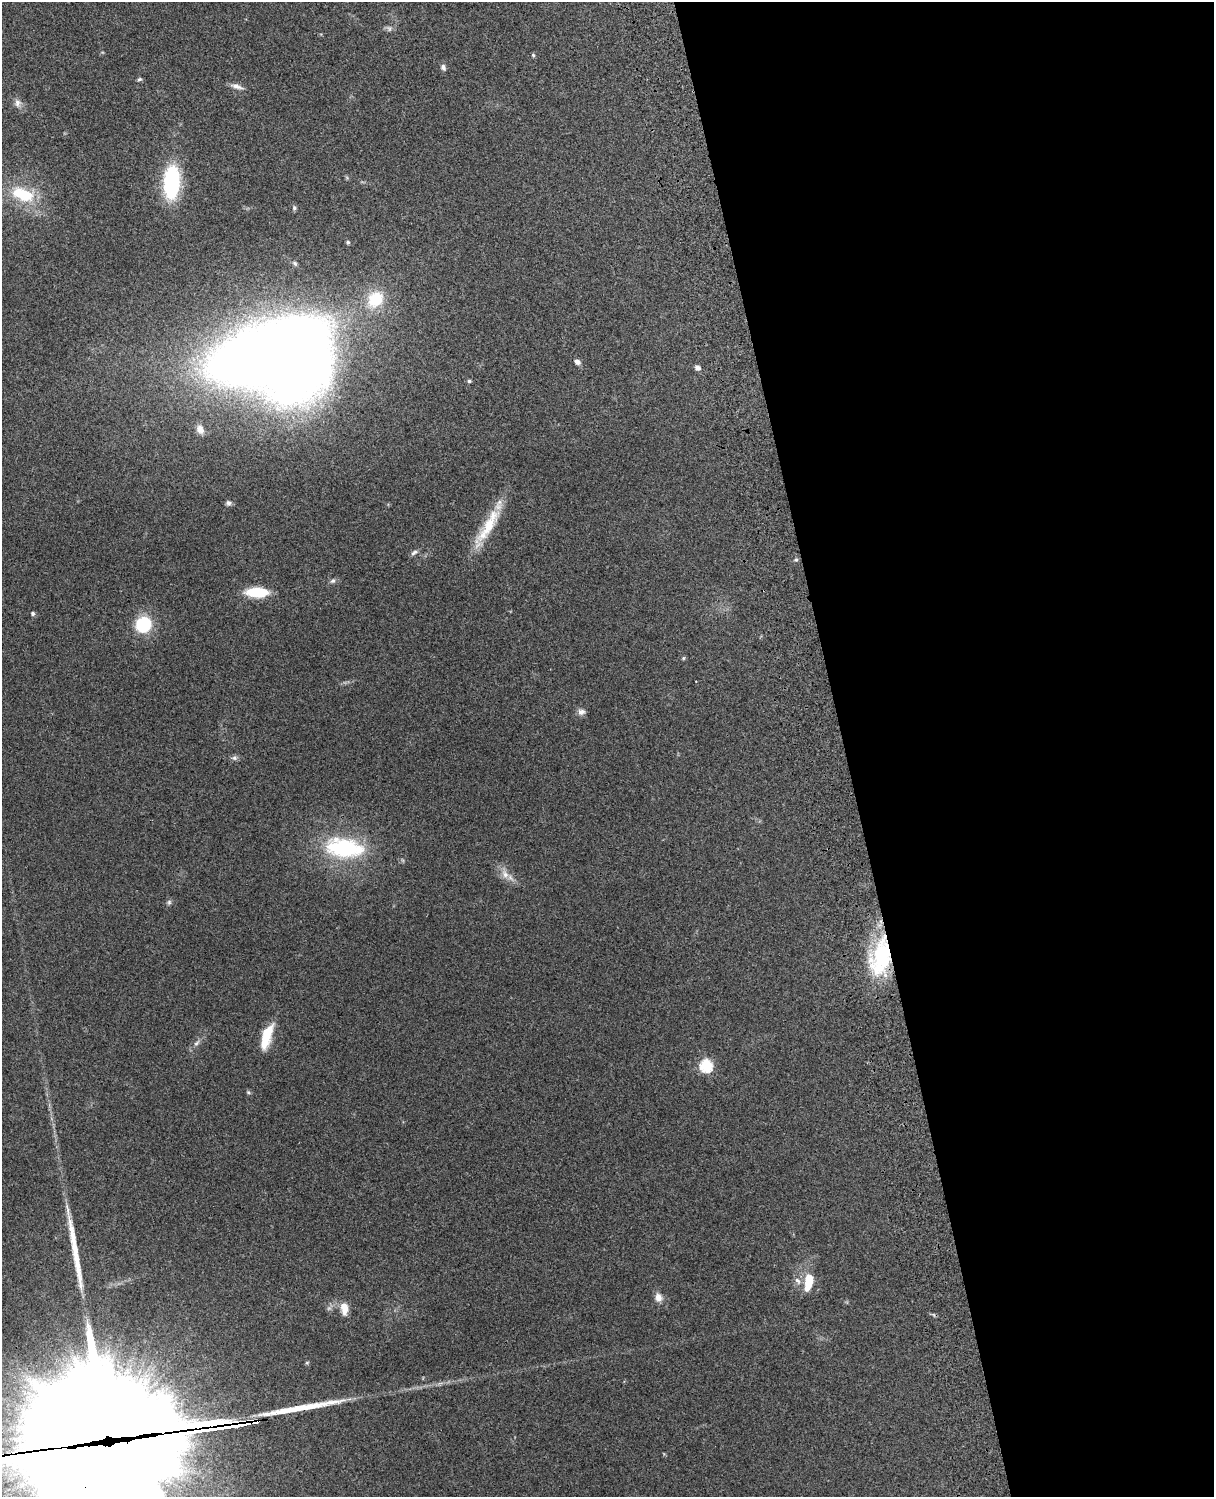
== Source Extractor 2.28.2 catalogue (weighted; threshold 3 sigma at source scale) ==
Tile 8 of 4 x 3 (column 4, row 2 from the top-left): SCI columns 3757-4968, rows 1661-3155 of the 5089 x 4928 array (HDU 1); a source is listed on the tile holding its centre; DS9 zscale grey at full resolution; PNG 1216 x 1499 px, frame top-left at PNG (2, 2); no overlay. Shown black and unused: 31% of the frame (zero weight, under 3 of 4 exposures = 6% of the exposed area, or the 3 px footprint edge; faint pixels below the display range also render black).
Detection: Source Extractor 2.28.2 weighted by HDU 2 'WHT'; one run over the whole footprint, this tile lists its part. Background 0.228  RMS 0.0083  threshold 0.0375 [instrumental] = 3 sigma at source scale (4.5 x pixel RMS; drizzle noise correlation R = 1.50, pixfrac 1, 0.05/0.05 arcsec/px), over >= 5 px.
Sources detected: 48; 3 inside a brighter object's white glare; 3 long thin detections or spike segments (spike, bleed or trail) — not listed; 2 inside a brighter listed object's ellipse — not listed separately; the other 40 listed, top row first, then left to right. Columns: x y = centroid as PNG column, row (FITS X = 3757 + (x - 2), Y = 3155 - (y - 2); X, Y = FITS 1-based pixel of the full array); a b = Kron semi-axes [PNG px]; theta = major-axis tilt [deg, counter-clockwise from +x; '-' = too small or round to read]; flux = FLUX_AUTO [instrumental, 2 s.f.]
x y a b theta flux
389 28 8 6 -74 2.2
533 55 5 4 - 1.2
443 67 9 7 -63 2.6
139 79 6 5 - 1.4
237 86 17 6 -16 4.3
18 103 11 9 85 4.3
172 182 30 14 87 84
23 194 34 18 -18 36
294 208 6 6 - 1.7
348 242 4 4 - 1.6
375 299 23 18 48 29
290 350 71 55 -76 1300
577 362 7 6 - 3.4
697 368 7 6 - 2.9
469 381 5 4 - 1.5
200 429 12 9 -66 5.8
229 503 7 6 - 2.3
487 527 62 12 59 32
414 552 10 5 37 2.3
796 560 5 5 - 1.2
333 581 8 6 31 2.1
257 592 17 8 -1 38
33 614 5 5 - 1.5
143 624 10 9 - 62
683 658 5 4 - 1
581 712 10 8 6 3.7
234 758 8 6 -1 2.3
344 848 41 21 -7 87
505 874 14 9 -55 7.4
169 902 7 6 - 1.8
881 957 46 23 79 76
267 1033 24 13 60 17
197 1043 10 5 38 2.8
706 1066 6 6 - 94
248 1092 6 4 -45 1.2
798 1281 11 7 -54 3.9
808 1282 17 8 81 24
658 1297 11 9 -74 5.7
344 1308 15 8 -86 8.9
105 1432 89 83 60 24000
Overlapping masked pixels (flux is a lower limit): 2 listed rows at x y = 881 957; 105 1432
Isophote crosses this tile's border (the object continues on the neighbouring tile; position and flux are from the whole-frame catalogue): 1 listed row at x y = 105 1432